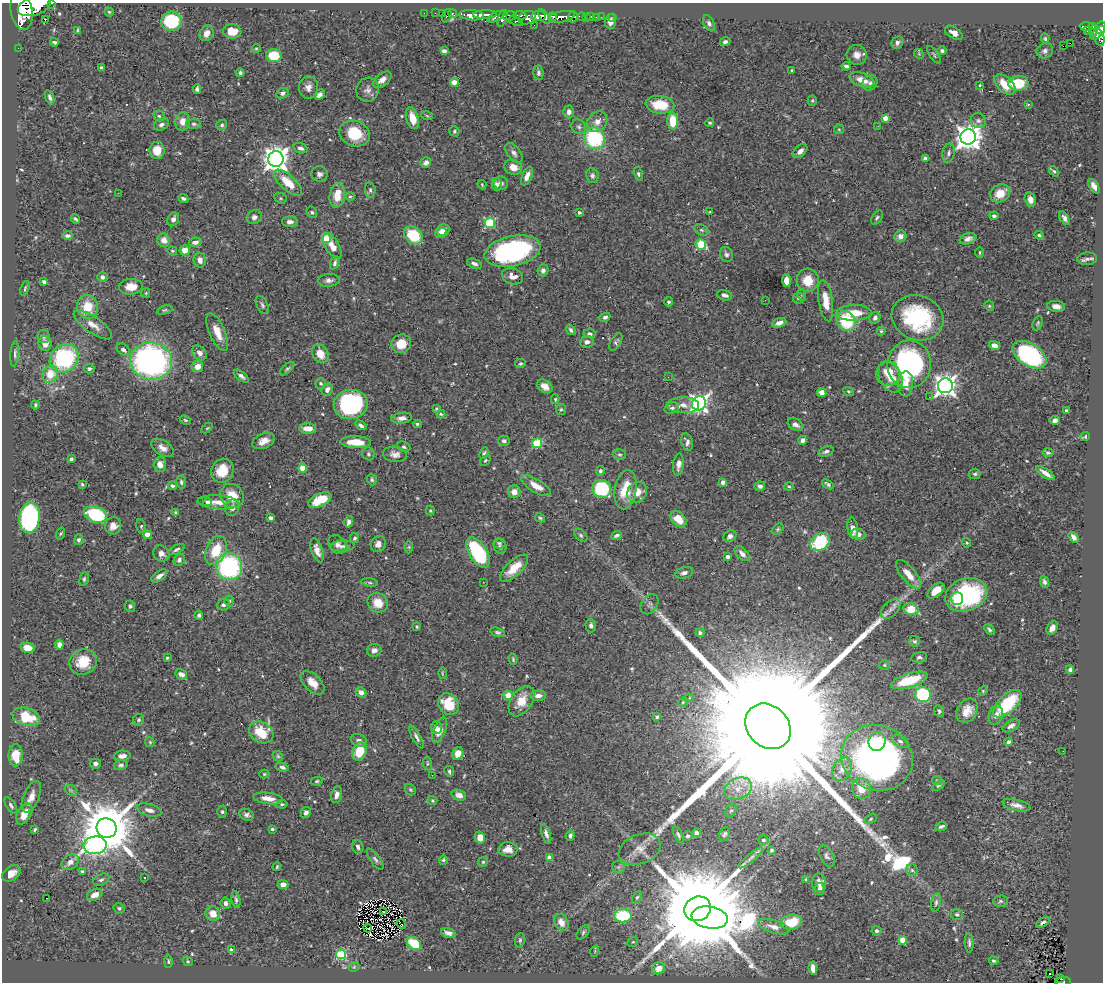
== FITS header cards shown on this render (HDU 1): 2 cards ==
NAXIS1  =                 1101
NAXIS2  =                  980

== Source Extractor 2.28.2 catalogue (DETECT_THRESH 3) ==
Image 1101 x 980 px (HDU 1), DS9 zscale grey, 1 PNG px = 1 image px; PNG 1105 x 984 px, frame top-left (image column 1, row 980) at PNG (2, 3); each listed source drawn as its Kron ellipse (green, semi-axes under 4 px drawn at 4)
Background 0.704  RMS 0.02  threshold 0.0587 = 3 sigma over >= 5 px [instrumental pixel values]
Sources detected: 573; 1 with non-positive FLUX_AUTO (blend fragments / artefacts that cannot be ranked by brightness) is neither listed nor drawn; of the other 572, the 500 brightest by FLUX_AUTO listed and drawn (72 fainter detections omitted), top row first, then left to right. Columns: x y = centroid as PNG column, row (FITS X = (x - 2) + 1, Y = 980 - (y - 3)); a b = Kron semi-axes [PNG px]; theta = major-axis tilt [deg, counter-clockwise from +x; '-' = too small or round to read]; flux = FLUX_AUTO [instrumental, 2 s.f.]
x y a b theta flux
51 3 3 2 - 50
34 6 17 9 18 5600
21 11 19 10 -79 7900
109 12 4 4 - 1.6
424 13 2 2 - 12
435 13 2 2 - 11
442 13 2 2 - 11
453 14 4 3 - 49
472 15 12 5 -5 2000
485 15 12 3 1 1500
520 15 6 3 -5 400
447 16 7 3 68 100
510 16 7 4 9 460
539 16 7 5 7 2000
544 16 8 4 -56 1100
553 16 4 3 - 300
582 16 4 3 - 150
591 16 4 3 - 55
496 17 10 4 27 610
562 17 13 5 10 1500
573 17 5 4 - 300
596 17 2 2 - 8.4
601 17 2 2 - 9.8
613 17 3 2 - 6.9
502 18 9 3 72 600
527 18 9 6 20 1300
586 18 2 2 - 8
45 20 3 2 - 1.5
171 21 10 9 - 69
516 21 8 4 -19 290
610 21 7 5 89 8.2
709 23 8 5 -62 3.7
534 25 2 2 - 3.4
1086 27 6 3 2 240
1092 27 4 3 - 170
1101 28 6 5 - 490
78 31 4 2 - 1.5
232 31 9 7 -7 19
1087 31 2 2 - 5.8
1094 31 6 3 77 80
207 33 8 6 62 8.1
954 33 10 5 -32 8.7
1098 33 9 3 44 350
1099 37 9 5 -71 400
1045 39 5 4 - 1.9
54 42 4 3 - 2.6
725 42 5 4 - 3.1
897 43 7 5 56 4.5
1070 43 2 2 - 310
1063 46 2 2 - 220
18 48 2 2 - 8.9
256 48 4 4 - 1.5
444 51 4 4 - 5.2
942 51 4 4 - 2.6
1045 51 8 7 - 5
919 54 5 4 - 1.8
857 55 10 10 - 10
934 55 10 4 -55 2.2
274 56 8 6 -4 34
846 66 4 3 - 3.2
101 67 3 3 - 2.1
792 70 3 3 - 1.5
240 73 4 4 - 3.3
538 73 7 5 -85 3
382 80 10 6 39 8.3
862 80 13 6 -20 15
454 82 4 4 - 17
870 83 8 7 - 3.8
1018 83 10 7 2 49
1005 84 12 7 -43 25
980 85 4 3 - 1.6
308 87 11 9 85 8.6
197 89 5 4 - 3.8
367 90 12 11 - 7.1
282 93 6 5 - 3.7
319 95 6 4 45 5.4
50 97 7 4 -69 3.2
812 100 5 4 - 2.1
1028 104 3 3 - 1.9
660 105 14 9 -7 43
569 112 6 5 - 6
159 116 5 5 - 2.2
427 116 6 3 -20 1.6
412 118 11 6 -74 20
886 118 4 4 - 19
183 121 9 7 84 11
673 121 8 5 -89 36
978 121 8 7 - 4.3
597 122 11 9 51 11
710 123 4 4 - 1.7
194 124 7 5 -2 2.9
161 125 8 5 26 4
222 125 5 5 - 2.6
878 126 3 2 - 1.8
579 127 8 6 -43 3.9
839 129 5 5 - 1.6
454 131 5 5 - 2.2
355 133 15 12 -19 48
968 137 8 7 - 1400
594 138 11 10 - 110
300 148 7 5 -20 3.9
157 150 8 7 - 21
800 151 8 5 44 6.1
514 153 11 6 -51 5.5
949 153 10 6 77 4.5
925 158 4 4 - 3
276 159 8 7 - 1300
426 163 6 5 - 5.4
513 167 9 7 -27 13
1054 171 6 3 -51 1.8
319 174 8 7 - 4.9
638 174 7 4 -75 2.5
527 176 10 5 66 9.3
592 176 7 6 - 4.1
288 183 17 7 -42 29
501 183 7 7 - 5.1
497 184 6 5 - 4.2
482 185 5 3 - 1.6
1094 186 8 4 -56 7.7
370 190 8 5 -81 2.9
118 193 2 2 - 24
1000 193 10 8 29 22
337 195 12 7 80 25
350 196 5 4 - 1.7
183 198 5 3 - 3.1
281 198 6 5 - 2.1
1030 200 7 5 -76 7.5
312 212 6 5 - 2.3
579 212 3 3 - 3.2
710 212 3 3 - 1.5
994 216 4 3 - 3.1
254 217 8 7 - 5.6
877 218 8 5 56 2.9
1064 218 7 4 -59 4.7
75 219 5 3 - 2.2
173 219 7 5 65 6.3
290 222 8 5 2 5.2
490 223 5 5 - 85
443 230 6 5 - 9.4
701 230 8 5 -27 2.9
441 233 6 4 29 8.1
413 235 10 8 -42 49
1039 235 5 4 - 2.4
67 236 5 3 - 3.4
900 236 6 6 - 6.3
326 238 4 4 - 47
968 239 8 5 19 6.9
164 240 7 6 - 10
195 242 6 4 8 5.9
701 244 5 5 - 66
332 246 14 6 -60 15
185 250 5 5 - 12
172 251 5 4 - 1.5
513 251 28 15 12 240
980 252 5 3 - 1.5
726 254 8 6 -66 3.6
1087 259 10 6 4 4.7
200 260 7 6 - 7.5
335 263 7 4 71 3.1
474 264 7 4 -20 4.7
543 270 6 5 - 4.2
513 276 11 8 -18 9.6
102 277 5 5 - 4.4
329 280 11 6 5 5.5
808 280 11 11 - 25
786 281 6 4 -87 13
44 282 4 3 - 2.8
131 287 12 8 2 18
25 288 7 3 70 1.8
146 293 5 4 - 1.6
725 295 8 5 -16 4.7
802 295 6 3 -70 1.9
799 298 5 5 - 3.2
765 300 3 2 - 2.5
826 301 21 7 -82 17
668 302 5 4 - 2.6
262 305 10 5 -62 3.4
989 306 5 4 - 1.6
1056 306 9 5 -6 8.5
88 307 12 10 -83 28
165 310 8 4 16 2.2
854 313 18 8 1 29
605 317 5 4 - 3.6
875 318 6 5 - 4.4
917 318 26 22 -20 130
846 321 10 9 - 64
779 323 7 4 21 7.6
1038 323 7 4 68 2.1
93 325 23 8 -34 13
571 330 5 4 - 3.2
881 331 4 4 - 1.7
217 332 20 7 -66 18
590 334 6 4 -2 4
43 337 7 6 - 2.9
587 342 7 6 - 4.9
616 342 10 5 60 3
45 344 7 6 - 9.9
401 344 10 9 - 21
994 346 5 4 - 9.2
123 350 8 5 -41 4.3
199 353 8 6 -47 5.5
15 354 13 4 85 3.5
320 354 10 8 -58 17
1030 355 19 11 -33 190
64 358 15 13 39 140
151 361 21 18 -4 390
520 363 5 4 - 2
909 364 24 22 85 250
197 366 6 5 - 11
89 369 5 5 - 2.9
287 369 9 4 43 2.5
50 374 9 7 62 25
888 374 12 12 - 28
241 376 9 4 -38 3.9
668 377 2 2 - 3.8
890 377 16 11 -61 25
321 383 5 5 - 2.4
906 384 12 7 86 14
545 386 8 6 -36 12
945 386 7 7 - 920
327 390 6 5 - 5.1
849 391 6 3 -20 1.7
822 392 5 4 - 9.1
929 397 2 2 - 2.8
555 399 5 4 - 1.5
699 403 7 7 - 560
351 404 17 14 8 170
35 405 4 3 - 2.3
683 405 16 8 0 10
672 408 7 5 24 3.9
436 409 4 3 - 1.5
561 409 5 5 - 2
1066 411 3 3 - 3.5
441 414 4 3 - 1.6
402 418 10 5 9 7.4
185 420 6 4 -26 1.7
1055 420 5 4 - 4.1
417 424 4 3 - 2
361 425 6 4 -32 4.2
795 425 8 5 -29 5.7
207 428 6 4 44 1.6
308 428 8 5 -3 13
1085 436 5 4 - 2
803 440 4 4 - 6.2
264 441 12 7 25 12
504 441 6 5 - 3.7
356 442 15 6 -3 24
687 442 9 5 -77 4.8
537 443 5 4 - 77
404 447 7 5 -27 2.7
162 448 12 7 -34 8.9
826 451 8 5 23 4
484 453 6 4 66 2.1
1048 453 5 4 - 2.6
368 454 7 6 - 2.7
395 454 12 7 -7 7.6
619 454 7 5 -15 2.6
71 459 4 3 - 2
485 460 6 4 48 1.7
160 464 7 6 - 11
678 464 11 5 84 6.7
303 468 4 4 - 29
222 471 12 11 - 28
600 471 5 4 - 2.6
1045 473 11 3 -35 8.3
975 474 6 5 - 2.5
372 480 5 5 - 2.2
181 482 6 5 - 3.3
723 482 4 4 - 7.4
82 484 4 3 - 1.7
828 484 6 3 -36 2.8
172 486 4 3 - 2.8
536 486 17 6 -31 16
760 486 5 4 - 4.6
789 486 5 3 - 1.5
602 489 9 9 - 88
626 490 20 10 80 34
514 492 6 6 - 10
637 492 11 9 51 15
232 496 13 11 -53 26
320 500 12 6 24 38
207 502 4 4 - 4.8
218 502 21 7 -4 14
232 508 8 7 - 7.8
430 511 5 4 - 1.8
176 512 4 4 - 2
95 514 12 8 -20 110
30 518 15 10 82 240
271 518 4 4 - 3.5
540 518 5 4 - 1.9
678 519 9 6 -46 24
349 522 6 4 77 4.4
113 526 8 8 - 10
141 526 7 4 -77 2.7
853 528 11 5 -81 9.5
778 529 7 4 37 2.1
61 533 6 3 71 1.5
858 534 7 5 -8 7.5
147 535 4 4 - 24
581 535 8 5 -46 2.9
617 535 6 3 25 3.6
730 536 6 5 - 4.8
1074 537 6 4 -54 6.6
355 538 5 4 - 2.8
79 540 5 4 - 3
820 542 10 8 36 88
499 543 6 5 - 2.4
966 543 5 4 - 1.6
337 544 10 8 -49 5.6
378 544 8 7 - 8
343 546 12 5 3 5.8
409 547 6 4 -90 2
500 547 7 6 - 3.5
176 549 9 4 28 3.1
216 550 15 10 67 36
317 550 12 5 -71 9.6
161 553 8 7 - 7.9
478 553 17 8 -57 120
742 554 9 5 -45 6.9
727 556 3 3 - 5.4
179 560 6 5 - 3.5
229 567 13 13 - 170
514 568 18 7 43 24
684 573 9 5 15 4.6
908 574 18 7 -50 18
159 576 9 4 35 6.2
84 579 7 4 76 2.2
370 582 8 4 -9 2.8
483 582 2 2 - 3.5
1044 582 6 4 -68 3.6
936 590 10 6 40 20
966 595 21 16 19 160
957 598 6 6 - 14
229 601 5 5 - 1.8
378 603 10 9 - 21
650 604 11 8 56 4.5
223 605 6 5 - 4.2
130 606 6 5 - 2.8
891 609 12 7 43 7
911 609 8 6 -18 27
199 615 4 4 - 2.6
591 626 6 5 - 4.3
417 627 3 3 - 1.6
1052 628 7 5 56 7.2
989 630 6 4 -46 2.7
497 632 7 4 -19 2.7
700 633 4 4 - 3
914 641 6 5 - 2.5
59 645 5 4 - 6
28 648 7 5 -13 13
374 650 7 6 - 5.8
919 657 8 5 10 3.3
167 658 4 4 - 1.5
513 659 5 3 - 1.7
83 662 14 12 27 31
884 665 5 5 - 1.9
1070 670 4 3 - 3.6
442 673 6 4 -90 1.5
181 674 6 4 -31 6.6
909 680 19 7 17 53
312 683 15 8 -44 15
983 691 5 4 - 1.5
361 692 6 5 - 5.5
508 695 4 4 - 19
923 695 8 7 - 140
538 696 8 5 4 7.8
689 698 4 4 - 2.3
521 701 17 10 56 22
683 702 5 4 - 1.5
449 704 11 10 - 38
1007 704 18 8 45 63
939 711 6 4 -65 2.6
967 711 13 10 55 16
996 715 10 7 70 6.8
26 717 14 8 -18 45
657 717 4 3 - 2.7
138 720 6 5 - 2.2
768 726 25 20 -45 200000
1011 726 9 5 31 5.2
436 728 6 5 - 12
440 730 13 6 67 12
261 732 13 10 -31 45
416 737 13 4 -61 4.6
359 740 8 6 -26 4.6
900 741 9 5 -29 4.3
150 742 5 4 - 1.6
877 742 9 8 - 31
1008 742 4 3 - 3.6
359 751 9 7 72 34
1063 751 2 2 - 3.2
458 754 6 5 - 13
16 755 11 7 -90 29
122 756 8 5 4 8.4
278 756 6 4 -45 1.9
877 758 36 32 -23 560
427 763 7 3 -82 1.5
95 764 5 5 - 4.6
121 765 7 5 14 3.3
282 767 7 4 -13 3.3
842 769 12 9 60 11
449 771 5 4 - 2.6
264 774 5 4 - 1.6
432 775 2 2 - 3.9
937 780 5 4 - 1.7
317 781 6 4 10 1.7
938 785 7 4 34 2.1
862 788 10 9 - 21
738 789 14 10 26 17
71 790 7 5 -31 2.6
410 790 6 5 - 2
337 795 8 5 78 7.3
459 795 7 5 -19 8.8
31 797 17 8 68 12
268 798 15 5 -7 13
433 800 5 4 - 1.6
282 804 6 4 9 1.7
11 805 9 4 -57 3.3
1017 805 14 5 -13 7.8
149 810 12 6 -15 8
731 811 7 5 64 2.2
222 812 6 4 -90 2.4
306 812 6 5 - 4.2
24 814 11 6 61 16
247 815 7 5 -26 4.7
870 819 7 4 29 2.1
941 826 6 3 22 3
106 828 10 9 - 9700
35 829 4 3 - 2.5
272 829 3 3 - 3
697 833 4 4 - 5.1
546 834 10 4 -72 5.2
725 834 7 5 64 3
570 835 5 4 - 3.5
678 835 9 4 -65 2.5
688 836 5 4 - 2.5
480 837 6 5 - 13
763 840 5 4 - 2.8
95 845 11 9 4 290
358 847 7 5 -73 4.4
508 849 9 7 1 14
640 849 22 14 22 17
771 850 4 3 - 1.7
827 856 12 6 -61 4.7
549 857 4 4 - 15
751 858 15 4 40 4.6
375 859 12 5 -55 3.7
443 860 5 4 - 1.9
70 862 9 7 37 8.9
483 862 5 4 - 1.8
277 867 4 3 - 1.7
618 867 6 6 - 3
912 870 6 5 - 2.9
82 871 4 4 - 1.5
11 873 10 7 37 11
144 878 3 2 - 2.1
101 880 8 5 27 3.3
806 880 4 3 - 2.5
819 883 9 7 89 7.4
283 884 5 4 - 8.5
820 889 6 5 - 5.1
95 895 8 5 25 10
637 897 6 4 61 2.1
47 898 3 2 - 22
236 900 8 4 -80 2.9
1000 901 7 5 2 2.9
936 902 9 4 81 2.9
225 903 6 5 - 4.8
119 908 5 5 - 2.4
698 909 14 12 25 38000
383 912 3 2 - 1.5
213 914 7 7 - 14
957 914 6 5 - 2.5
623 916 9 6 3 71
710 918 18 11 -10 7900
561 922 9 6 -60 12
791 922 11 7 11 35
1043 922 7 4 29 2.9
401 924 5 3 - 2
774 927 16 6 -17 9.7
368 928 4 2 - 2
876 931 5 5 - 2.6
583 932 8 5 48 2.7
448 933 7 4 -17 5.7
520 940 7 5 81 2.5
902 940 4 4 - 36
633 942 5 4 - 1.7
414 943 8 5 -39 41
969 943 10 4 -87 3.1
232 950 4 4 - 5.5
595 951 6 3 73 1.5
341 954 5 5 - 92
168 961 6 4 -89 2
188 961 5 4 - 1.9
994 961 5 4 - 2.1
354 967 6 4 44 1.8
658 968 7 5 28 9.9
813 968 7 4 -83 9.9
1049 973 3 2 - 2.3
1061 979 3 3 - 22
1063 981 8 3 6 110
At the frame edge (FLAGS 8, measured only in part): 5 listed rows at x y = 51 3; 34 6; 21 11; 1101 28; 1063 981
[72 fainter detections neither listed nor drawn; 1 non-positive-flux detection neither listed nor drawn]